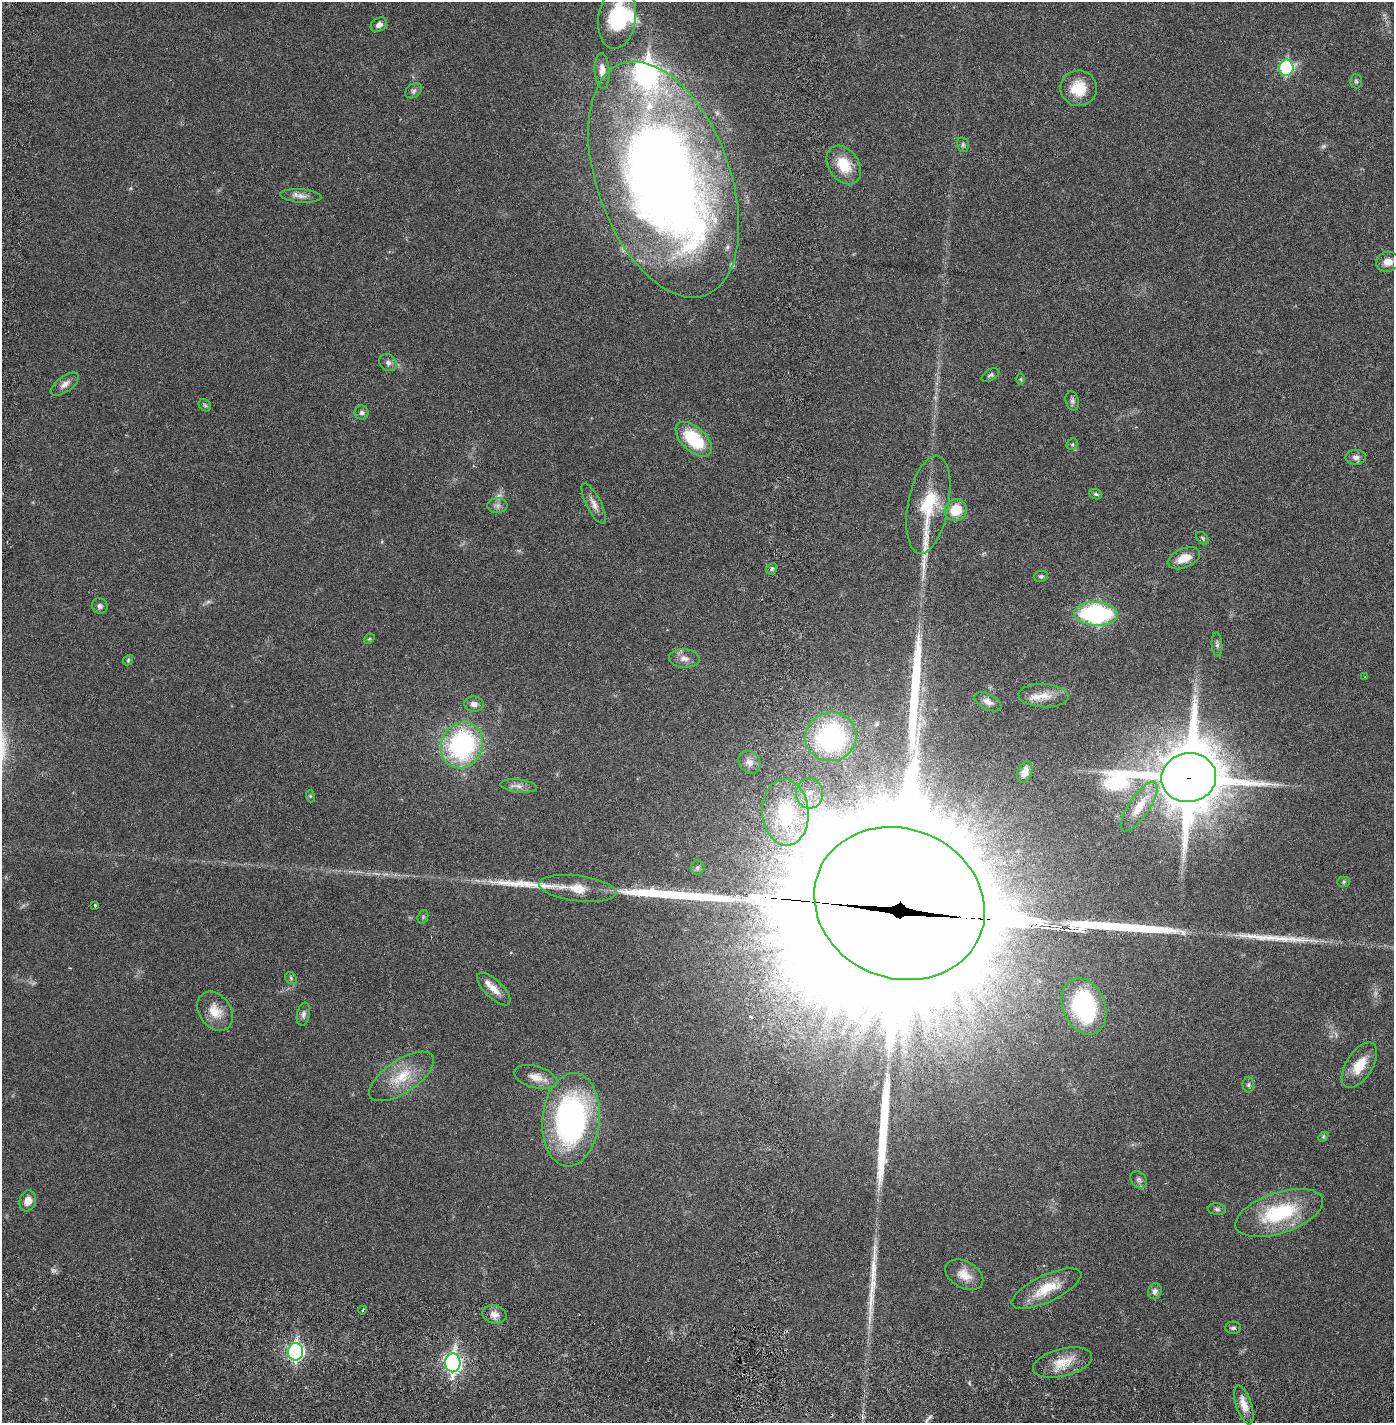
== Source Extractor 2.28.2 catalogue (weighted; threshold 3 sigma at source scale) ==
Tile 10 of 4 x 4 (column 2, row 3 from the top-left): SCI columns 1495-2886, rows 1509-2929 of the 5883 x 5855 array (HDU 1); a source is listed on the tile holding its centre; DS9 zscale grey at full resolution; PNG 1396 x 1425 px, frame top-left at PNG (2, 2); each listed source drawn as its Kron ellipse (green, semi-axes under 4 px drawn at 4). Shown black and unused: <1% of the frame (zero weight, under 2 of 6 exposures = <1% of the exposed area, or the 3 px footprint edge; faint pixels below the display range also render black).
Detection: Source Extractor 2.28.2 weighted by HDU 2 'WHT'; one run over the whole footprint, this tile lists its part. Background 0.0212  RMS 0.0033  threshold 0.0135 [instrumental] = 3 sigma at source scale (4.09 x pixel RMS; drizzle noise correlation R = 1.36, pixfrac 0.8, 0.05/0.05 arcsec/px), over >= 5 px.
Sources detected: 103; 4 too faint to see at this stretch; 2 inside a brighter object's white glare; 1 cosmic-ray / hot-pixel residue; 7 long thin detections or spike segments (spike, bleed or trail) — neither listed nor drawn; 7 inside a brighter listed object's ellipse — not listed separately; the other 82 listed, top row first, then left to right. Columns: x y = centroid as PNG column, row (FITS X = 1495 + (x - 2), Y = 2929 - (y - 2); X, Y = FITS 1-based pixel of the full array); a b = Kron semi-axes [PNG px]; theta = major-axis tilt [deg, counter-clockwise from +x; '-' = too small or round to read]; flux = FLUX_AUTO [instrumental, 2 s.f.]
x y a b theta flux
617 18 31 18 82 14
379 25 9 6 31 0.94
1286 68 8 7 - 21
602 71 17 7 -86 1.8
1356 81 7 6 - 0.42
1079 88 18 18 - 5.6
414 91 9 6 39 0.59
963 145 7 5 -77 0.44
844 165 21 15 -55 5.1
664 179 123 66 -70 230
301 196 20 6 -4 1.3
1388 262 12 10 12 1.8
388 363 9 7 -39 0.87
990 375 10 5 29 0.43
1021 379 5 3 - 0.19
65 384 16 7 36 1.3
1072 401 10 6 -76 0.58
205 405 7 5 -44 0.36
362 413 7 7 - 0.61
694 439 22 12 -42 11
1072 444 6 5 - 0.31
1356 457 10 7 1 0.93
1096 494 6 5 - 0.34
594 504 22 7 -63 1.5
928 505 50 20 79 11
497 506 10 7 0 0.85
956 510 11 10 - 4.5
1203 538 7 5 -43 0.36
1184 558 17 9 22 2.8
772 569 6 5 - 0.37
1041 576 7 5 10 0.37
100 606 8 7 - 0.71
1096 614 22 12 -3 29
369 639 6 4 41 0.28
1217 644 12 5 -86 0.57
684 658 15 9 -3 1.4
128 660 5 4 - 0.29
1365 677 3 2 - 0.14
1043 696 25 11 -3 3
988 702 15 7 -27 1.2
474 704 10 7 -2 0.9
831 737 26 24 14 23
462 745 24 20 68 31
749 762 12 10 -53 1.2
1025 772 11 7 69 1.8
1189 778 27 24 10 1800
518 786 18 6 -6 1.2
810 793 15 13 -85 3.5
310 796 6 4 -72 0.23
1139 806 29 10 56 3.8
785 812 33 23 -86 17
697 868 7 7 - 0.45
1344 882 6 5 - 0.32
578 888 39 13 -7 5.8
899 903 87 75 -22 21000
95 905 3 3 - 0.29
423 917 7 5 72 0.35
291 978 6 5 - 0.32
494 989 21 9 -44 2.1
1084 1006 29 21 -68 22
215 1011 21 16 -53 3.5
303 1014 11 6 78 0.72
1359 1065 25 13 57 4.4
402 1076 37 16 34 6.6
536 1077 22 11 -16 2.3
1248 1085 8 6 -90 0.48
571 1120 47 28 84 50
1323 1137 6 4 45 0.26
1139 1180 9 7 -49 0.65
28 1201 11 8 73 2
1217 1209 9 5 -8 0.57
1279 1213 46 20 18 16
964 1275 20 13 -29 2.6
1046 1289 38 13 25 5.7
1155 1291 8 7 - 0.82
363 1310 4 3 - 0.18
494 1314 12 9 -14 1.5
1233 1328 8 6 -3 0.45
295 1352 8 7 - 47
453 1363 9 7 89 66
1063 1363 30 14 14 4.4
1244 1405 20 7 -71 2.3
Overlapping masked pixels (flux is a lower limit): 2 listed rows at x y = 1189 778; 899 903
Isophote crosses this tile's border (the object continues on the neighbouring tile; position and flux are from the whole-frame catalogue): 2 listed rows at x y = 617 18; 664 179